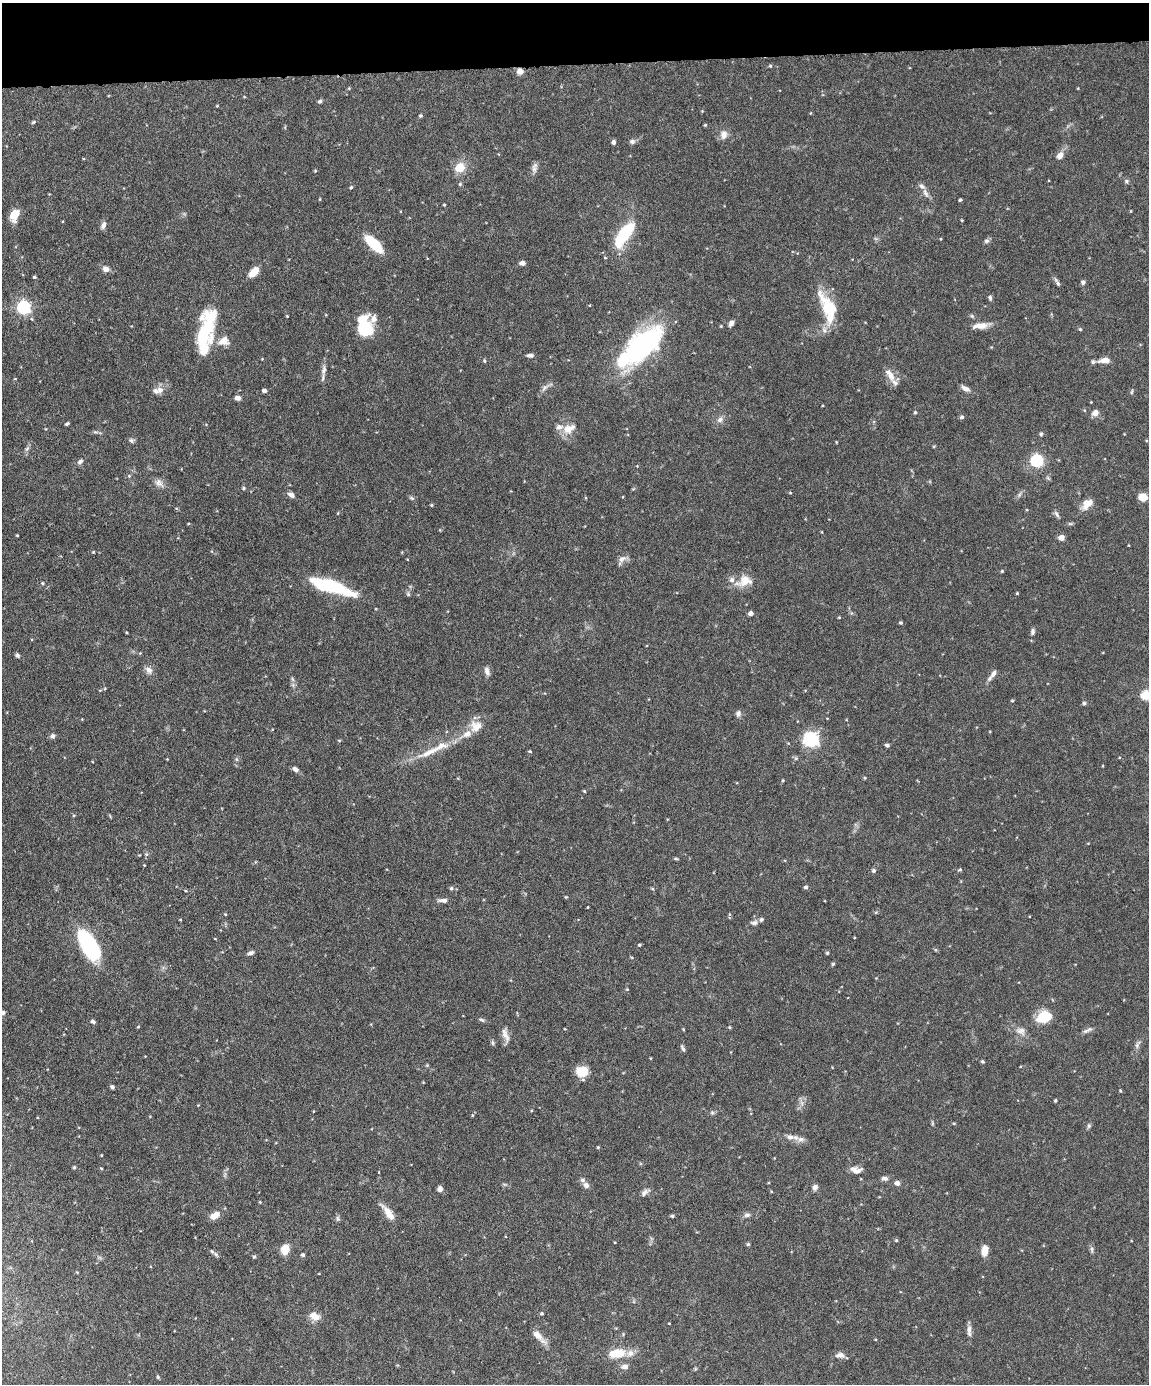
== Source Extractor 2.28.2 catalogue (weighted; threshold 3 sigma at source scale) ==
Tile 3 of 4 x 3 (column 3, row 1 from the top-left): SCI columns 2294-3440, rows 3004-4385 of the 4588 x 4517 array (HDU 1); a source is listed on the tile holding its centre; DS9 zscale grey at full resolution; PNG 1151 x 1386 px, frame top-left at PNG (2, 3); no overlay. Shown black and unused: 4% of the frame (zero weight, under 4 of 8 exposures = <1% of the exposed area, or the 3 px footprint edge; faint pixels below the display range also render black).
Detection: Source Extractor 2.28.2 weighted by HDU 2 'WHT'; one run over the whole footprint, this tile lists its part. Background 0.0858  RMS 0.003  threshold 0.0122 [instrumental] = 3 sigma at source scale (4.09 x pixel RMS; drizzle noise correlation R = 1.36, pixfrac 0.8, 0.05/0.05 arcsec/px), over >= 5 px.
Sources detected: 227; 2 inside a brighter object's white glare — not listed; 15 inside a brighter listed object's ellipse — not listed separately; the other 210 listed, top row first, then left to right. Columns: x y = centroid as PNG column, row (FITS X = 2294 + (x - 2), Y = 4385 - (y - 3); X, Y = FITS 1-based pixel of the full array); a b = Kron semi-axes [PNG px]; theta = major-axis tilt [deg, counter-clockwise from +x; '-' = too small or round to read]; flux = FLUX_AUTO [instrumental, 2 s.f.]
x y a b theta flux
770 66 5 4 - 0.35
520 71 7 6 - 1.7
349 88 5 3 - 0.26
320 101 5 5 - 0.5
702 111 4 4 - 0.21
420 115 4 4 - 0.38
33 122 5 4 - 0.33
705 125 4 3 - 0.28
724 134 11 8 84 1.9
632 141 7 6 - 0.82
613 142 5 5 - 0.75
1060 156 10 7 51 1.5
460 168 9 8 - 5.2
534 168 14 7 83 1.2
315 171 4 4 - 0.26
1126 181 6 5 - 0.5
460 184 5 5 - 0.37
351 187 5 4 - 0.4
925 193 15 6 -62 1.3
320 199 4 3 - 0.22
960 200 4 3 - 0.43
444 205 3 3 - 0.26
15 215 13 8 67 4.1
962 220 3 3 - 0.22
103 225 9 6 66 1.1
624 234 27 10 54 17
941 239 4 3 - 0.23
986 241 7 6 - 0.65
374 244 23 9 -44 8.8
522 263 6 5 - 1.1
106 269 9 7 -22 1.5
254 272 13 7 47 3.3
34 277 4 3 - 0.37
1083 282 6 5 - 0.62
1058 283 9 5 -57 0.65
990 297 7 5 -86 0.6
24 307 6 6 - 53
830 309 41 14 -56 11
287 316 3 3 - 0.22
972 316 6 5 - 0.45
731 323 8 5 57 0.9
721 326 3 3 - 0.24
980 326 21 7 7 2.9
365 328 18 15 -80 12
1080 329 4 4 - 0.34
205 331 41 15 74 20
224 341 13 10 19 3
642 345 41 20 46 57
530 355 8 5 -3 0.8
262 359 3 3 - 0.18
1104 360 12 6 3 2.6
484 361 5 4 - 0.34
324 370 16 6 81 1.4
890 375 20 8 -57 2.8
15 379 4 3 - 0.18
545 387 15 6 43 1.1
965 388 11 6 -29 1.4
160 390 10 9 - 1.7
264 391 4 3 - 0.95
1132 392 7 3 71 0.33
237 398 6 5 - 1.2
1091 402 3 3 - 0.17
915 412 5 4 - 0.3
1095 413 7 6 - 2
962 417 5 5 - 0.55
720 420 9 7 35 1.2
67 424 4 3 - 0.44
568 429 13 8 24 3.8
95 432 8 3 -5 0.48
1041 434 5 5 - 0.46
131 440 7 6 - 0.61
27 449 8 5 53 0.7
1037 461 6 6 - 46
80 462 8 6 35 0.8
637 466 3 3 - 0.18
129 476 5 5 - 0.38
159 483 13 9 -42 1.6
243 488 5 4 - 0.35
790 493 4 3 - 0.25
291 495 9 5 -37 1.1
1019 495 8 4 59 0.66
1142 497 6 5 - 5.7
412 498 8 5 -27 0.5
1087 504 17 10 43 2.5
431 505 4 3 - 0.29
1027 510 4 3 - 0.23
338 513 5 3 - 0.23
1057 514 11 4 -59 0.69
1070 524 7 4 0 0.4
822 532 4 3 - 0.2
17 535 3 2 - 0.27
1061 538 5 4 - 2.7
93 552 4 3 - 0.24
622 559 12 7 35 1.4
1002 571 4 4 - 0.29
745 581 18 12 18 4.9
42 583 4 4 - 0.29
332 587 50 12 -18 19
1017 593 4 3 - 0.24
408 594 6 5 - 0.49
750 613 4 4 - 1.3
839 617 4 3 - 0.22
901 623 4 4 - 0.41
126 632 4 2 - 0.24
1033 632 8 5 89 0.7
140 653 4 4 - 0.23
17 655 6 5 - 0.56
149 670 11 8 -49 1.4
487 671 11 6 -72 1.2
993 674 13 6 56 1.3
292 679 7 4 -70 0.47
105 688 5 3 - 0.26
1146 695 5 5 - 18
1012 701 5 3 - 0.27
1084 703 5 5 - 0.42
738 714 9 7 80 0.89
476 726 17 16 - 3.7
52 736 6 6 - 0.73
811 739 9 9 - 25
339 740 5 3 - 0.26
887 745 6 4 -19 0.54
530 751 4 3 - 0.33
429 752 39 9 24 5.9
167 759 3 3 - 0.16
236 759 6 4 -71 0.39
295 769 7 5 -25 1.1
865 778 4 4 - 0.26
783 780 4 3 - 0.29
584 791 4 3 - 0.27
146 854 5 5 - 0.47
676 859 6 4 -1 0.34
255 862 5 3 - 0.24
144 865 3 3 - 0.18
960 869 6 4 17 0.37
873 870 5 5 - 0.52
805 887 5 4 - 0.48
451 888 5 4 - 0.45
566 897 5 3 - 0.23
443 900 13 5 -1 1.2
588 907 3 2 - 0.19
876 912 6 3 19 0.3
225 914 4 3 - 0.23
754 923 10 6 3 0.85
89 945 26 11 -61 40
639 945 4 4 - 0.28
251 953 8 5 22 0.8
827 953 4 4 - 0.3
833 964 5 4 - 0.34
627 989 4 4 - 0.28
3 1013 6 5 - 0.66
1044 1017 15 11 19 7.6
481 1020 8 5 -22 0.58
93 1021 6 4 -21 0.59
138 1027 4 3 - 0.25
729 1027 4 4 - 0.29
683 1029 3 2 - 0.25
1087 1030 15 5 26 0.92
1021 1031 15 10 -14 2
505 1035 20 8 -66 2
493 1043 6 6 - 0.5
1137 1045 13 5 59 0.92
683 1048 9 4 -65 0.58
982 1061 5 3 - 0.36
427 1065 5 4 - 0.3
582 1071 10 8 -7 6.9
112 1087 5 4 - 0.56
1120 1091 5 3 - 0.26
1055 1100 4 3 - 0.39
802 1103 7 4 -71 0.71
313 1111 3 2 - 0.17
712 1113 6 5 - 0.5
472 1115 4 3 - 0.19
932 1123 6 4 -72 0.34
1089 1126 7 5 69 0.5
790 1137 13 8 2 1.6
598 1147 4 4 - 0.26
101 1155 3 3 - 0.22
74 1167 4 4 - 0.46
101 1168 5 3 - 0.23
856 1170 14 8 -6 1.9
884 1178 9 6 -7 0.84
897 1183 5 4 - 1.8
586 1185 8 7 - 1.2
815 1187 6 5 - 1.3
440 1189 5 5 - 1.2
645 1192 13 6 37 1.1
260 1202 4 3 - 0.24
388 1212 23 7 -51 3.2
215 1215 12 7 33 2.5
747 1215 9 6 10 0.84
672 1216 4 4 - 0.44
338 1219 8 5 -84 0.55
896 1240 5 4 - 0.32
748 1244 4 4 - 0.41
285 1249 9 7 75 4.7
1092 1249 12 4 -83 0.67
985 1250 12 7 80 2.6
216 1254 10 5 -45 0.68
303 1255 6 5 - 0.44
254 1256 5 4 - 0.39
542 1313 4 4 - 0.44
316 1317 12 10 30 2
669 1323 3 2 - 0.18
969 1330 16 6 -89 1.4
538 1336 25 8 -44 2.9
618 1354 14 12 27 5
840 1355 12 7 2 1.5
624 1367 9 6 3 1.2
695 1369 6 4 72 0.29
158 1377 6 4 -61 0.35
Isophote crosses this tile's border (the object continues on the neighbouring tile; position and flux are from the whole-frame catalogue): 2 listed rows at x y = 1146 695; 3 1013